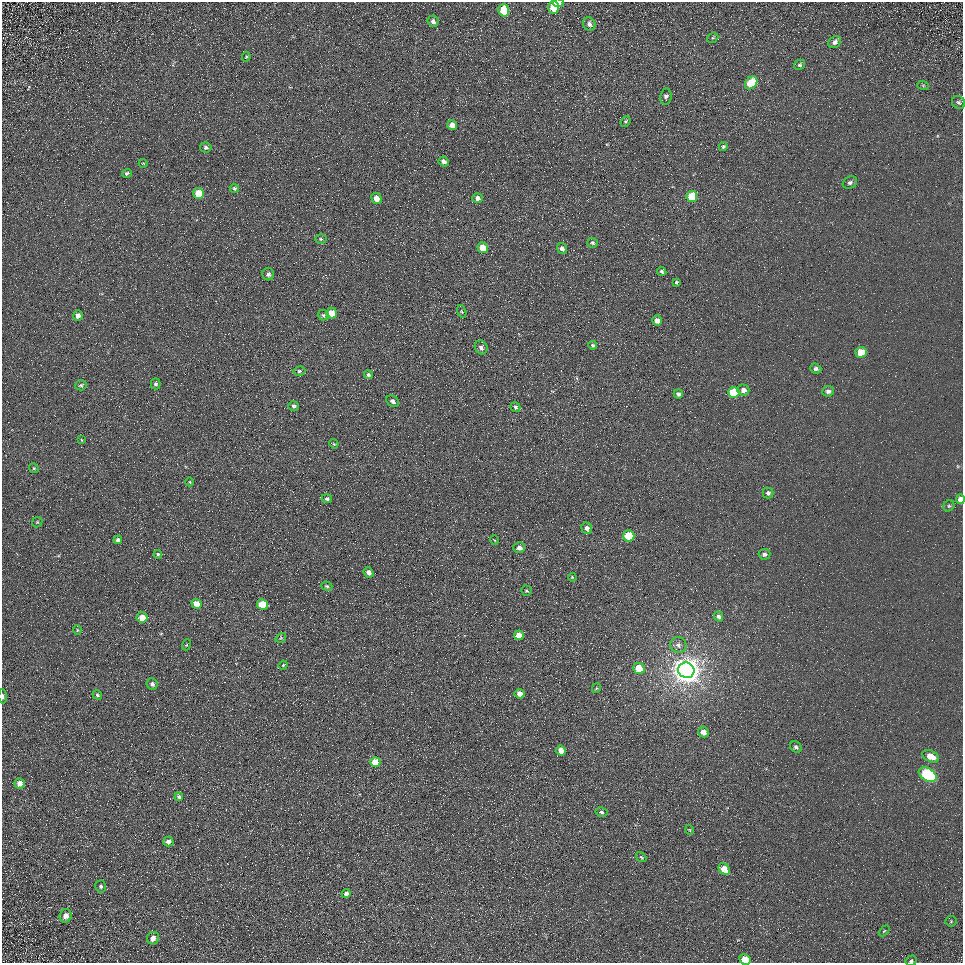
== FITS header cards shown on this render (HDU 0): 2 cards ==
NAXIS1  =                  961
NAXIS2  =                  961

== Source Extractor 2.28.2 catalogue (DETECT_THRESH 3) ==
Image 961 x 961 px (HDU 0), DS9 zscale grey, 1 PNG px = 1 image px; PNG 965 x 965 px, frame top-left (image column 1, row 961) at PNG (2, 2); each listed source drawn as its Kron ellipse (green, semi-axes under 4 px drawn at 4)
Background 5.63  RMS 7.7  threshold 23.2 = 3 sigma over >= 5 px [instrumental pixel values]
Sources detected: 111; all 111 listed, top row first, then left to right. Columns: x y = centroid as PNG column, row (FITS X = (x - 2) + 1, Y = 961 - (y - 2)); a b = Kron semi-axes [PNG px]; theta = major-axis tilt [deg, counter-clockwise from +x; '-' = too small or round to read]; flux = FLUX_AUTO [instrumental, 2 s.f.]
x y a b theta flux
558 3 5 3 - 2200
554 7 6 5 - 15000
504 10 6 5 - 19000
433 21 6 5 - 1900
589 24 7 6 - 2300
713 38 6 5 - 760
835 42 7 5 39 2100
246 57 5 3 - 540
800 65 6 5 - 970
751 83 7 5 49 16000
923 85 6 4 -19 600
666 97 8 5 83 1700
959 102 7 6 - 1300
626 121 6 4 50 750
452 125 5 4 - 4700
206 147 5 5 - 1100
723 147 4 4 - 890
444 162 5 4 - 2600
143 163 4 3 - 370
127 173 5 4 - 1100
850 183 7 5 26 1400
234 188 5 4 - 760
199 193 5 5 - 11000
692 196 5 5 - 16000
376 198 6 5 - 4100
478 198 5 5 - 2600
321 239 6 5 - 820
592 243 5 5 - 920
483 248 5 5 - 11000
562 249 6 4 -55 2000
662 271 5 4 - 1100
268 274 6 6 - 1600
676 282 3 3 - 640
462 311 6 4 -70 650
332 313 5 5 - 7000
323 315 5 5 - 890
78 316 5 4 - 1900
657 320 5 5 - 3300
592 345 4 4 - 1100
481 347 7 6 - 1700
861 352 6 5 - 10000
816 369 6 5 - 1400
299 371 6 4 14 920
368 375 4 4 - 1100
156 384 5 5 - 1100
81 385 6 5 - 860
743 390 6 5 - 3000
828 391 6 5 - 2000
734 392 6 5 - 20000
678 394 5 4 - 1400
393 401 7 5 -36 1500
294 406 5 5 - 1300
515 407 5 4 - 1000
82 440 4 2 - 320
334 444 5 3 - 510
34 468 5 4 - 640
190 482 4 3 - 370
768 493 5 5 - 1500
327 499 5 4 - 1100
960 499 5 4 - 4400
949 506 6 5 - 800
37 522 5 4 - 690
587 528 6 5 - 2200
629 536 5 5 - 18000
118 540 4 4 - 1400
494 540 5 3 - 450
519 548 6 5 - 2600
158 554 4 4 - 840
764 554 6 5 - 1500
368 572 5 4 - 2300
572 577 4 3 - 450
327 586 5 4 - 650
527 591 6 5 - 730
197 604 5 4 - 4900
262 604 5 5 - 14000
718 616 5 4 - 1300
142 617 5 5 - 7000
77 630 4 4 - 520
519 635 5 5 - 5200
281 638 6 4 34 560
186 645 5 3 - 510
678 645 8 7 - 2100
283 665 4 4 - 590
639 668 6 5 - 11000
686 670 8 7 - 810000
152 684 6 5 - 1500
596 688 5 4 - 530
520 694 5 5 - 3500
97 695 5 4 - 810
3 696 7 3 -85 890
703 732 6 5 - 3600
796 747 6 5 - 1400
561 750 5 4 - 4400
931 756 9 5 -26 6800
375 762 5 5 - 12000
928 775 10 6 -30 58000
20 783 5 5 - 3100
179 797 4 3 - 940
601 812 6 4 -11 1100
690 830 5 3 - 350
168 841 5 5 - 2100
641 857 6 3 -36 540
724 869 6 5 - 6700
101 886 6 5 - 1200
346 894 4 4 - 2000
66 916 7 6 - 3200
951 921 5 5 - 760
884 931 6 4 44 610
153 938 6 6 - 3300
745 959 6 5 - 10000
911 961 6 5 - 850
At the frame edge (FLAGS 8, measured only in part): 5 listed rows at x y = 558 3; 960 499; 3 696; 745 959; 911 961